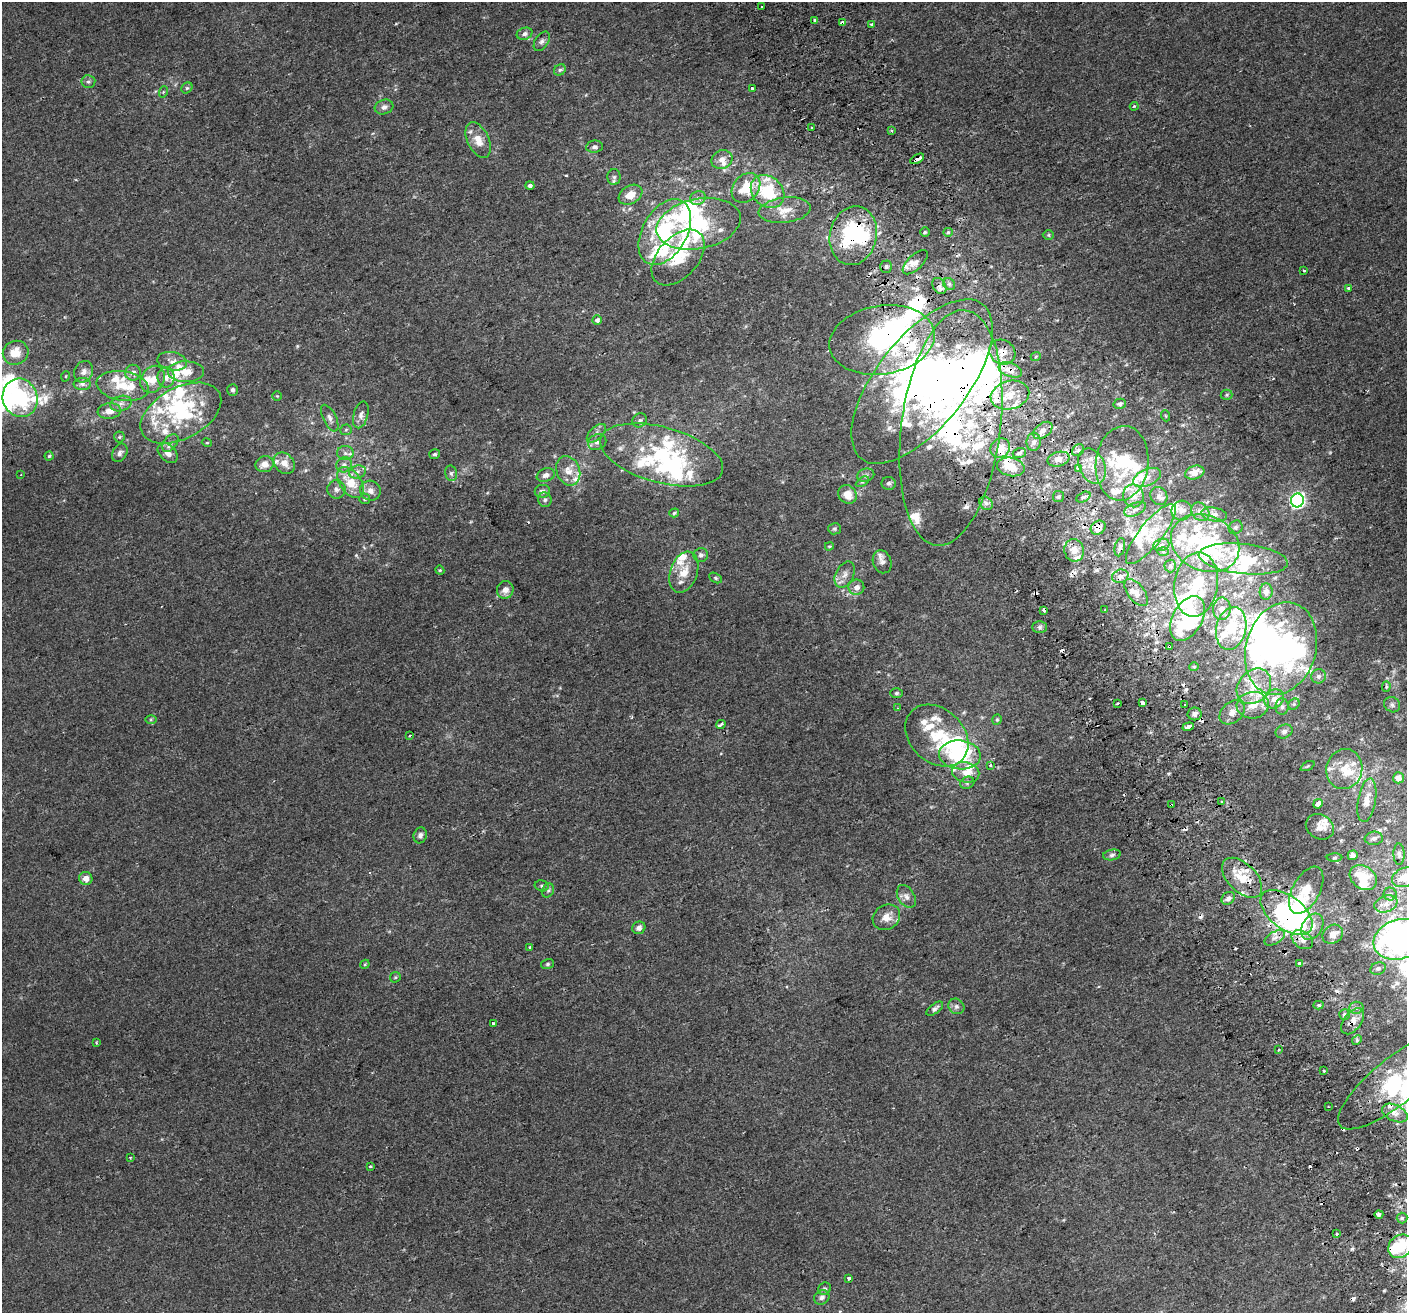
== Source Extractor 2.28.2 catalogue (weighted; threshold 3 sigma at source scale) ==
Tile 6 of 4 x 4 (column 2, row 2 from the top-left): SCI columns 1444-2848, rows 2726-4036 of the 5699 x 5506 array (HDU 1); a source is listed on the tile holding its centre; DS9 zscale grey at full resolution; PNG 1409 x 1315 px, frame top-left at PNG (2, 2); each listed source drawn as its Kron ellipse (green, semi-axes under 4 px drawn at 4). Shown black and unused: <1% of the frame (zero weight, under 2 of 3 exposures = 2% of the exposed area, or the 3 px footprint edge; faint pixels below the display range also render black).
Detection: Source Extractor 2.28.2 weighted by HDU 2 'WHT'; one run over the whole footprint, this tile lists its part. Background 0.00186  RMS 0.0028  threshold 0.0126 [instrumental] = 3 sigma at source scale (4.5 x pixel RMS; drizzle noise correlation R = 1.50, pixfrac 1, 0.0396/0.0396 arcsec/px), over >= 5 px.
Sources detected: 399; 35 inside a brighter object's white glare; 20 cosmic-ray / hot-pixel residue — neither listed nor drawn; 101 inside a brighter listed object's ellipse — not listed separately; the other 243 listed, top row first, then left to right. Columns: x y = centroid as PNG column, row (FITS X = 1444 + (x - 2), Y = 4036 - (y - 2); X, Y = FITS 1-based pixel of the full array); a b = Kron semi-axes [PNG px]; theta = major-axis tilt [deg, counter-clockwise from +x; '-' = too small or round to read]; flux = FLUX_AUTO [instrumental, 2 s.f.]
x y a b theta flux
762 7 3 2 - 0.83
815 20 3 3 - 0.45
843 22 3 3 - 2.6
872 25 3 3 - 2.2
525 34 8 6 19 0.97
542 41 11 6 56 0.94
560 70 6 5 - 0.51
88 82 7 6 - 0.7
187 88 6 5 - 0.45
752 88 3 3 - 0.57
163 92 6 3 72 0.3
1134 106 4 3 - 0.33
384 107 9 7 19 1.2
812 128 3 3 - 2.4
891 130 3 3 - 0.4
478 140 19 10 -65 3.6
594 147 8 6 8 0.94
917 159 7 3 32 6.9
722 160 11 9 24 1.8
614 177 8 6 -90 0.78
530 185 5 4 - 0.72
746 188 16 12 49 7.3
768 192 18 14 -44 14
630 195 13 9 31 3.3
698 198 8 6 27 0.99
785 210 26 12 7 4.6
699 224 42 25 11 24
665 232 36 22 60 31
925 232 5 5 - 0.39
948 232 5 4 - 0.4
1048 235 6 5 - 0.4
853 236 30 23 77 28
678 257 33 20 48 11
915 262 16 7 43 1.7
886 267 6 6 - 0.68
1304 270 3 3 - 0.87
949 284 6 5 - 0.67
939 286 9 6 -56 1.6
1349 288 3 3 - 1.5
597 320 4 4 - 1
882 340 53 34 9 46
1002 352 13 11 -36 2.8
16 353 13 12 - 4.9
1036 356 5 3 - 0.24
172 361 15 9 -10 2
1010 370 12 7 -21 2.3
84 372 11 9 66 1.7
186 372 18 10 0 4
133 373 8 8 - 1.4
66 376 5 3 - 0.24
166 378 10 8 89 1.6
153 379 14 11 56 3.4
922 382 98 45 52 110
82 384 9 6 0 1.1
123 386 26 14 -9 7.6
233 390 6 5 - 0.72
1010 395 20 14 15 5.3
1227 395 6 5 - 0.46
277 396 4 4 - 0.25
20 398 19 17 -72 21
121 404 11 7 15 1.6
1120 404 6 5 - 0.72
109 411 12 7 7 2.6
181 413 44 25 28 23
361 415 14 7 74 1.4
1166 416 5 3 - 0.25
330 418 14 6 -64 1.4
640 420 7 6 - 0.93
951 428 118 49 83 81
346 430 5 5 - 0.39
1043 430 11 7 37 1.5
596 433 12 6 43 1.1
119 437 5 5 - 0.41
597 442 9 7 23 1.1
1034 442 9 7 83 1
170 443 10 6 50 1
207 443 5 3 - 0.24
1000 448 10 9 - 3.2
1078 450 6 5 - 0.63
120 453 10 7 63 0.9
168 453 11 8 -44 2
345 453 8 7 - 1.1
1019 453 7 5 18 0.63
435 454 5 5 - 0.52
662 455 63 28 -15 32
49 456 4 4 - 0.34
1059 459 11 7 15 1.8
284 463 12 9 -47 2.7
1122 463 37 26 83 15
265 464 9 8 - 2.6
344 465 8 7 - 1
1092 466 19 12 -66 4.1
1011 467 14 9 -13 4
1078 469 3 3 - 3
568 471 15 11 -69 3.1
357 472 8 6 16 1.1
1195 472 10 6 18 2.6
451 473 8 6 -76 0.7
21 475 2 2 - 0.22
546 475 9 6 20 1.4
866 475 9 6 14 0.83
1147 477 15 8 24 2.1
351 482 17 10 -54 6.8
862 482 7 4 30 0.48
889 483 7 6 - 0.72
336 489 9 9 - 1.3
370 491 10 10 - 1.8
542 491 7 6 - 1.1
848 494 10 8 -42 3.2
1058 496 5 5 - 0.48
1133 496 11 10 - 2.3
1159 496 9 8 - 1.1
1083 497 7 4 26 0.58
365 499 5 5 - 0.45
545 500 7 6 - 0.76
1297 500 7 6 - 73
986 503 7 6 - 0.96
1135 509 12 6 24 1.2
1182 511 10 9 - 1.4
1200 512 10 8 -47 1.4
674 513 5 4 - 0.43
1214 514 13 6 -10 1.4
1236 527 7 6 - 0.69
1098 528 8 6 39 3.2
834 529 6 5 - 0.46
1151 534 37 11 52 6.5
1205 543 35 27 -24 25
1161 545 8 6 17 0.84
829 546 4 3 - 0.32
1120 547 9 5 77 0.79
1074 550 11 9 -79 2.8
1163 552 6 4 -2 0.41
701 555 7 7 - 0.83
1243 559 45 15 -6 11
882 562 12 9 -71 1.4
1170 566 6 6 - 0.62
440 570 4 4 - 0.31
684 572 21 13 71 5.1
845 575 14 9 63 1.9
1120 576 8 6 17 1.2
716 578 7 4 -28 0.41
1196 585 32 21 81 13
856 587 8 7 - 1.6
505 590 9 8 - 2
1266 591 8 6 86 1.3
1136 592 16 8 -53 2.2
1222 609 11 9 88 2
1044 610 4 3 - 2.4
1105 610 3 2 - 0.34
1187 618 24 15 61 22
1040 627 7 6 - 0.79
1231 628 22 15 77 10
1169 646 3 3 - 0.72
1281 648 47 35 74 59
1194 667 5 4 - 0.31
1319 676 7 7 - 0.98
1254 686 19 15 48 7.2
1386 686 5 4 - 0.41
896 693 6 5 - 0.46
1274 699 10 9 - 2.5
1118 703 3 2 - 0.38
1143 703 3 3 - 4.2
1294 704 6 5 - 0.51
1184 705 3 3 - 1.9
1253 705 16 13 4 4.8
1392 705 8 7 - 0.81
1282 707 8 6 90 0.97
897 708 3 2 - 0.25
1232 712 14 10 40 2.6
1194 714 7 6 - 1.2
151 720 6 4 1 0.39
997 720 5 4 - 0.4
721 724 5 3 - 1.2
1188 727 6 3 19 9.8
1284 731 9 6 23 0.98
410 736 3 2 - 0.31
937 736 35 26 -43 13
960 755 21 14 -5 25
990 766 3 3 - 2.6
1308 766 7 3 28 0.33
1344 769 20 18 78 6.6
966 772 14 10 -13 2.8
1398 778 5 5 - 2.7
967 783 7 6 - 0.63
1367 800 22 9 80 3.5
1221 801 3 3 - 0.43
1318 804 5 4 - 1.3
1171 805 4 3 - 2.8
1320 827 15 12 -30 2.2
420 835 8 6 72 1
1374 838 9 6 6 0.94
1399 854 10 5 -89 0.77
1112 855 9 5 10 0.7
1353 855 5 5 - 1.4
1335 858 8 4 1 0.45
1363 877 15 11 -38 7.8
1405 877 13 9 23 3.7
86 878 7 6 - 2
1242 878 24 14 -45 7.5
542 886 7 5 -15 0.53
548 890 7 5 68 0.64
1306 890 26 13 62 5.8
1390 894 6 6 - 0.7
906 896 12 8 -58 1.5
1228 898 7 5 39 1.3
1386 904 12 8 20 2.1
1287 912 30 16 -37 71
886 917 14 12 34 3.1
1312 927 14 10 58 2.7
639 928 7 6 - 1.2
1333 934 11 9 35 2.8
1275 938 11 6 31 1.5
1400 939 26 19 16 82
1302 940 12 8 -34 1.9
530 947 3 3 - 0.46
365 964 5 3 - 0.26
548 964 6 5 - 0.48
1299 964 3 3 - 1.9
1378 968 8 6 21 0.85
395 977 6 5 - 0.37
1319 1005 5 4 - 0.35
956 1006 8 7 - 0.92
1356 1008 7 6 - 0.73
935 1009 10 5 37 0.84
1344 1015 5 5 - 0.54
1352 1021 15 8 53 2.5
493 1023 4 3 - 1.3
1357 1040 5 4 - 0.41
96 1043 3 2 - 0.41
1279 1050 3 3 - 0.46
1324 1071 3 2 - 0.35
1396 1081 71 23 39 23
1328 1107 3 2 - 0.55
1395 1113 14 8 -25 1.9
130 1157 2 2 - 0.25
370 1167 3 3 - 0.71
1379 1214 4 3 - 2.5
1402 1218 5 5 - 0.39
1336 1233 3 3 - 1.6
1400 1246 13 11 38 10
849 1278 3 3 - 1.9
824 1289 6 6 - 0.62
822 1297 8 7 - 0.96
Overlapping masked pixels (flux is a lower limit): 20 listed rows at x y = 843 22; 917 159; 853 236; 939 286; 882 340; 1002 352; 1010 370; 922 382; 951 428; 1092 466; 1098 528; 1044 610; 1169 646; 1171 805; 1242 878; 1287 912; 1275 938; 1352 1021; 1396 1081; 1379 1214
Isophote crosses this tile's border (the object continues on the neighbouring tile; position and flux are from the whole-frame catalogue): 4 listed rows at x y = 1405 877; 1400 939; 1396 1081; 1400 1246
Unlisted compact peaks at least as high as the median listed source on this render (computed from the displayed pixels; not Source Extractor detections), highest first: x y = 297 346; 356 555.